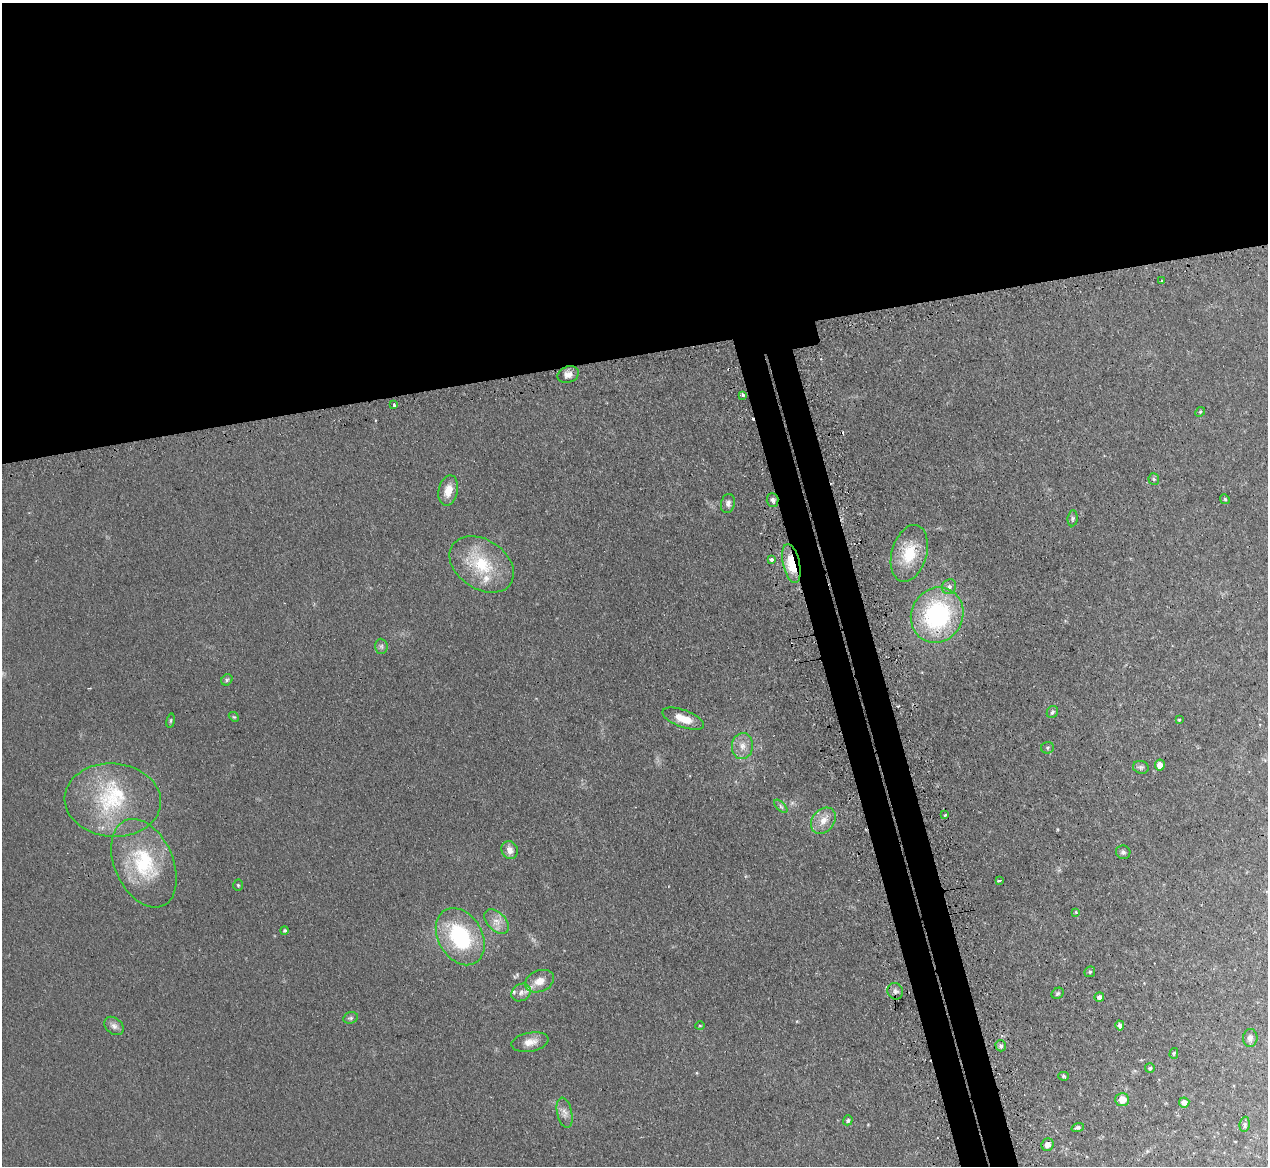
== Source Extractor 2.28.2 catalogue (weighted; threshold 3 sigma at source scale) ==
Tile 2 of 4 x 4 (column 2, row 1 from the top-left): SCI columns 1301-2566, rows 3657-4820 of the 5131 x 5103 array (HDU 1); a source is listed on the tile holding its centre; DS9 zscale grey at full resolution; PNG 1270 x 1168 px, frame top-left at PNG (2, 3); each listed source drawn as its Kron ellipse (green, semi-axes under 4 px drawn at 4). Shown black and unused: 33% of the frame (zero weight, under 2 of 3 exposures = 4% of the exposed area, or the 3 px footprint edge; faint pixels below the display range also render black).
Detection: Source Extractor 2.28.2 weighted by HDU 2 'WHT'; one run over the whole footprint, this tile lists its part. Background 0.0864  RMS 0.0083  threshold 0.0374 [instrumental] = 3 sigma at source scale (4.5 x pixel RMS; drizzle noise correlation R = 1.50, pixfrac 1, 0.05/0.05 arcsec/px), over >= 5 px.
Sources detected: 72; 5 cosmic-ray / hot-pixel residue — neither listed nor drawn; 3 inside a brighter listed object's ellipse — not listed separately; the other 64 listed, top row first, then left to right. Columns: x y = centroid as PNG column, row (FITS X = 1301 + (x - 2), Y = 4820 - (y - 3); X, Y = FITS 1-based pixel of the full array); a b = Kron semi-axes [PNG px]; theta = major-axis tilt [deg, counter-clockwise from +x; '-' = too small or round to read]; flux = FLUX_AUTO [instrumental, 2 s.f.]
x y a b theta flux
1162 281 3 3 - 0.91
568 375 11 8 21 5.1
743 395 3 3 - 1.9
394 404 3 3 - 1.8
1200 412 5 4 - 1
1154 479 6 5 - 1.4
448 490 15 9 78 11
1225 499 5 4 - 1
772 500 7 6 - 2.2
728 503 10 7 78 3
1073 518 8 5 84 1.6
909 553 29 17 74 28
772 559 3 3 - 13
791 563 20 8 -77 23
482 564 35 24 -34 40
949 587 8 7 - 3.3
937 615 28 25 61 110
381 646 7 6 - 2.1
227 680 6 5 - 1.4
1052 712 6 5 - 2
234 717 5 4 - 0.94
683 719 22 8 -20 12
1179 720 4 4 - 0.75
171 721 7 3 81 1
742 746 13 10 86 7.3
1048 748 6 6 - 1.5
1160 765 5 5 - 5.9
1141 767 8 6 -14 2
113 800 48 36 -5 71
781 806 8 3 -45 1.5
945 815 4 3 - 4.6
823 821 14 11 50 8.6
510 850 9 8 - 5.1
1123 852 7 6 - 1.9
144 863 47 29 -66 63
999 881 4 3 - 1.8
238 885 5 5 - 1.2
1076 912 4 3 - 0.81
497 921 15 9 -44 7.2
285 930 4 4 - 1.3
460 937 30 22 -60 69
1090 972 6 5 - 1.2
539 981 15 10 22 9
895 991 8 7 - 2.7
521 993 10 8 32 4.6
1058 993 6 5 - 1.5
1099 997 5 4 - 2.8
351 1018 7 5 20 1.8
1120 1025 5 3 - 2.4
114 1026 11 7 -41 3.6
700 1026 5 3 - 0.71
1250 1038 9 7 84 3.1
530 1042 19 9 11 7.9
1001 1046 6 5 - 1.9
1174 1053 5 4 - 1.2
1150 1068 5 5 - 1.3
1064 1076 5 4 - 1
1122 1100 7 6 - 9.9
1184 1102 5 5 - 4.2
564 1113 15 7 -77 4.6
848 1120 5 4 - 1.4
1245 1124 8 5 84 1.7
1078 1128 6 4 17 1.7
1048 1145 6 6 - 4.7
Overlapping masked pixels (flux is a lower limit): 1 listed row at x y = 791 563